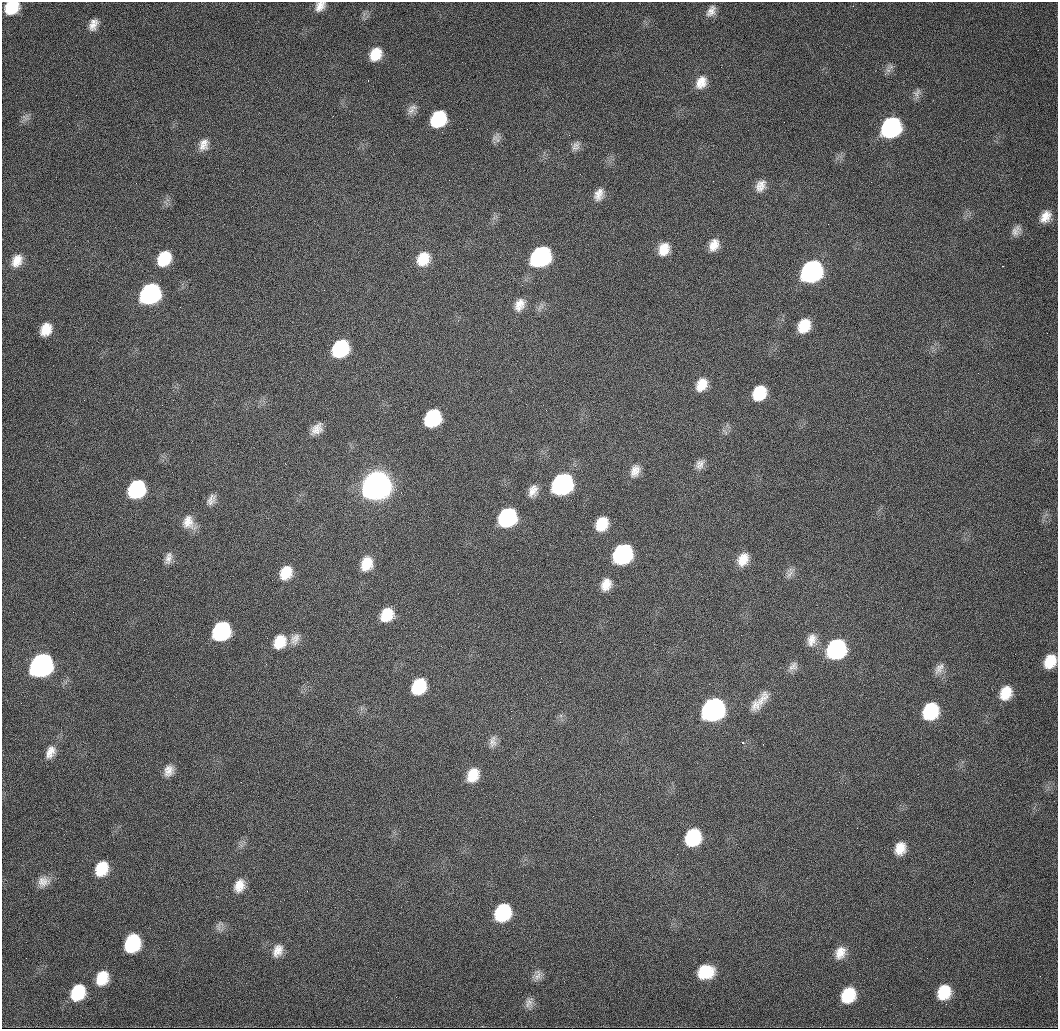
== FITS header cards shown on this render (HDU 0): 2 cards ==
NAXIS1  =                 1056 /fastest changing axis
NAXIS2  =                 1027 /next to fastest changing axis

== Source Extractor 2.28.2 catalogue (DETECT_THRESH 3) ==
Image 1056 x 1027 px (HDU 0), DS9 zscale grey, 1 PNG px = 1 image px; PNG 1060 x 1031 px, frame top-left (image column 1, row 1027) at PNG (2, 2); no overlay
Background 2490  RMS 21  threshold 62.8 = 3 sigma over >= 5 px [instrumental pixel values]
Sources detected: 95; all 95 listed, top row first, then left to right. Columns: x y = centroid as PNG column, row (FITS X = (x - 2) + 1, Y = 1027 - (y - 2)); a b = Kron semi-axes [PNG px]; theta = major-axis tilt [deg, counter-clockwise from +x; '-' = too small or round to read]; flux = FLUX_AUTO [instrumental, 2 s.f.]
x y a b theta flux
320 6 13 9 45 1.2e+04
12 7 12 10 39 5.4e+04
711 11 15 9 62 1.1e+04
93 25 14 9 66 1.2e+04
375 54 13 10 58 2.9e+04
888 70 8 5 -44 4.6e+03
368 80 3 2 - 1.2e+03
701 82 16 12 60 1.9e+04
917 93 14 7 69 6.4e+03
411 111 13 9 48 8.9e+03
25 118 11 4 -56 4.2e+03
438 119 14 11 57 9.7e+04
891 127 14 12 54 3.7e+05
496 138 13 11 80 7.4e+03
204 142 14 10 -12 9.3e+03
575 145 13 10 25 8.0e+03
203 146 13 12 - 1.2e+04
580 174 2 2 - 7.4e+02
761 186 15 10 65 1.3e+04
599 194 16 11 68 1.4e+04
1045 217 14 10 54 1.7e+04
1016 231 14 9 55 9.2e+03
714 245 13 9 64 1.7e+04
664 249 15 11 66 2.4e+04
541 257 15 12 49 3.1e+05
164 259 14 11 58 5.2e+04
423 259 15 13 59 3.2e+04
17 261 17 12 59 2.0e+04
1003 266 3 2 - 2.4e+03
811 271 15 12 54 5.8e+05
150 294 14 12 53 4.3e+05
519 305 16 11 62 1.5e+04
804 326 13 11 61 3.6e+04
46 329 13 10 63 2.4e+04
340 348 14 11 55 1.4e+05
702 385 14 11 60 2.3e+04
759 393 13 10 58 5.0e+04
432 418 14 11 57 1.3e+05
317 429 14 9 45 1.4e+04
725 432 8 4 -45 2.8e+03
700 464 13 10 61 9.3e+03
635 471 15 11 66 1.4e+04
562 484 14 12 53 4.9e+05
376 485 15 13 53 3.3e+06
136 489 14 11 57 1.7e+05
533 491 15 10 66 1.3e+04
210 499 17 8 39 9.0e+03
507 517 14 12 55 2.2e+05
188 522 19 14 -65 2.0e+04
602 524 13 10 62 3.5e+04
622 554 14 12 56 3.0e+05
168 558 16 8 76 9.7e+03
743 559 14 11 60 2.1e+04
366 564 16 12 69 2.9e+04
286 573 15 11 63 3.0e+04
789 574 14 6 54 6.4e+03
606 585 14 10 65 1.8e+04
387 615 14 12 53 3.6e+04
221 631 14 12 56 1.9e+05
295 639 16 11 63 1.2e+04
812 640 16 11 72 1.4e+04
280 642 16 13 60 3.2e+04
836 649 14 12 56 2.7e+05
1050 661 12 10 63 3.1e+04
41 665 15 12 54 8.4e+05
793 666 14 10 42 8.7e+03
939 669 18 9 55 1.1e+04
419 686 14 11 61 6.8e+04
1006 693 14 11 64 2.9e+04
762 700 27 11 60 2.2e+04
713 709 15 13 54 7.0e+05
930 711 15 12 61 9.3e+04
493 742 17 9 79 9.2e+03
742 743 3 3 - 3.5e+03
763 744 2 2 - 1.0e+03
50 752 18 11 64 1.5e+04
169 771 14 11 68 1.3e+04
473 775 15 11 63 3.0e+04
693 837 14 12 62 1.0e+05
900 848 13 10 72 2.1e+04
101 869 15 11 65 4.1e+04
43 882 15 13 18 1.4e+04
239 886 16 12 68 1.8e+04
503 913 14 12 60 1.2e+05
219 926 16 7 63 6.8e+03
132 943 14 11 69 1.1e+05
278 951 18 12 66 1.7e+04
840 953 16 12 67 1.7e+04
706 972 15 12 14 4.5e+04
538 975 16 9 77 8.9e+03
102 978 14 11 64 3.4e+04
78 992 15 11 61 6.6e+04
944 992 14 12 65 4.4e+04
848 995 13 11 59 5.8e+04
529 1003 14 10 82 9.0e+03
At the frame edge (FLAGS 8, measured only in part): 2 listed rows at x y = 320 6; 12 7